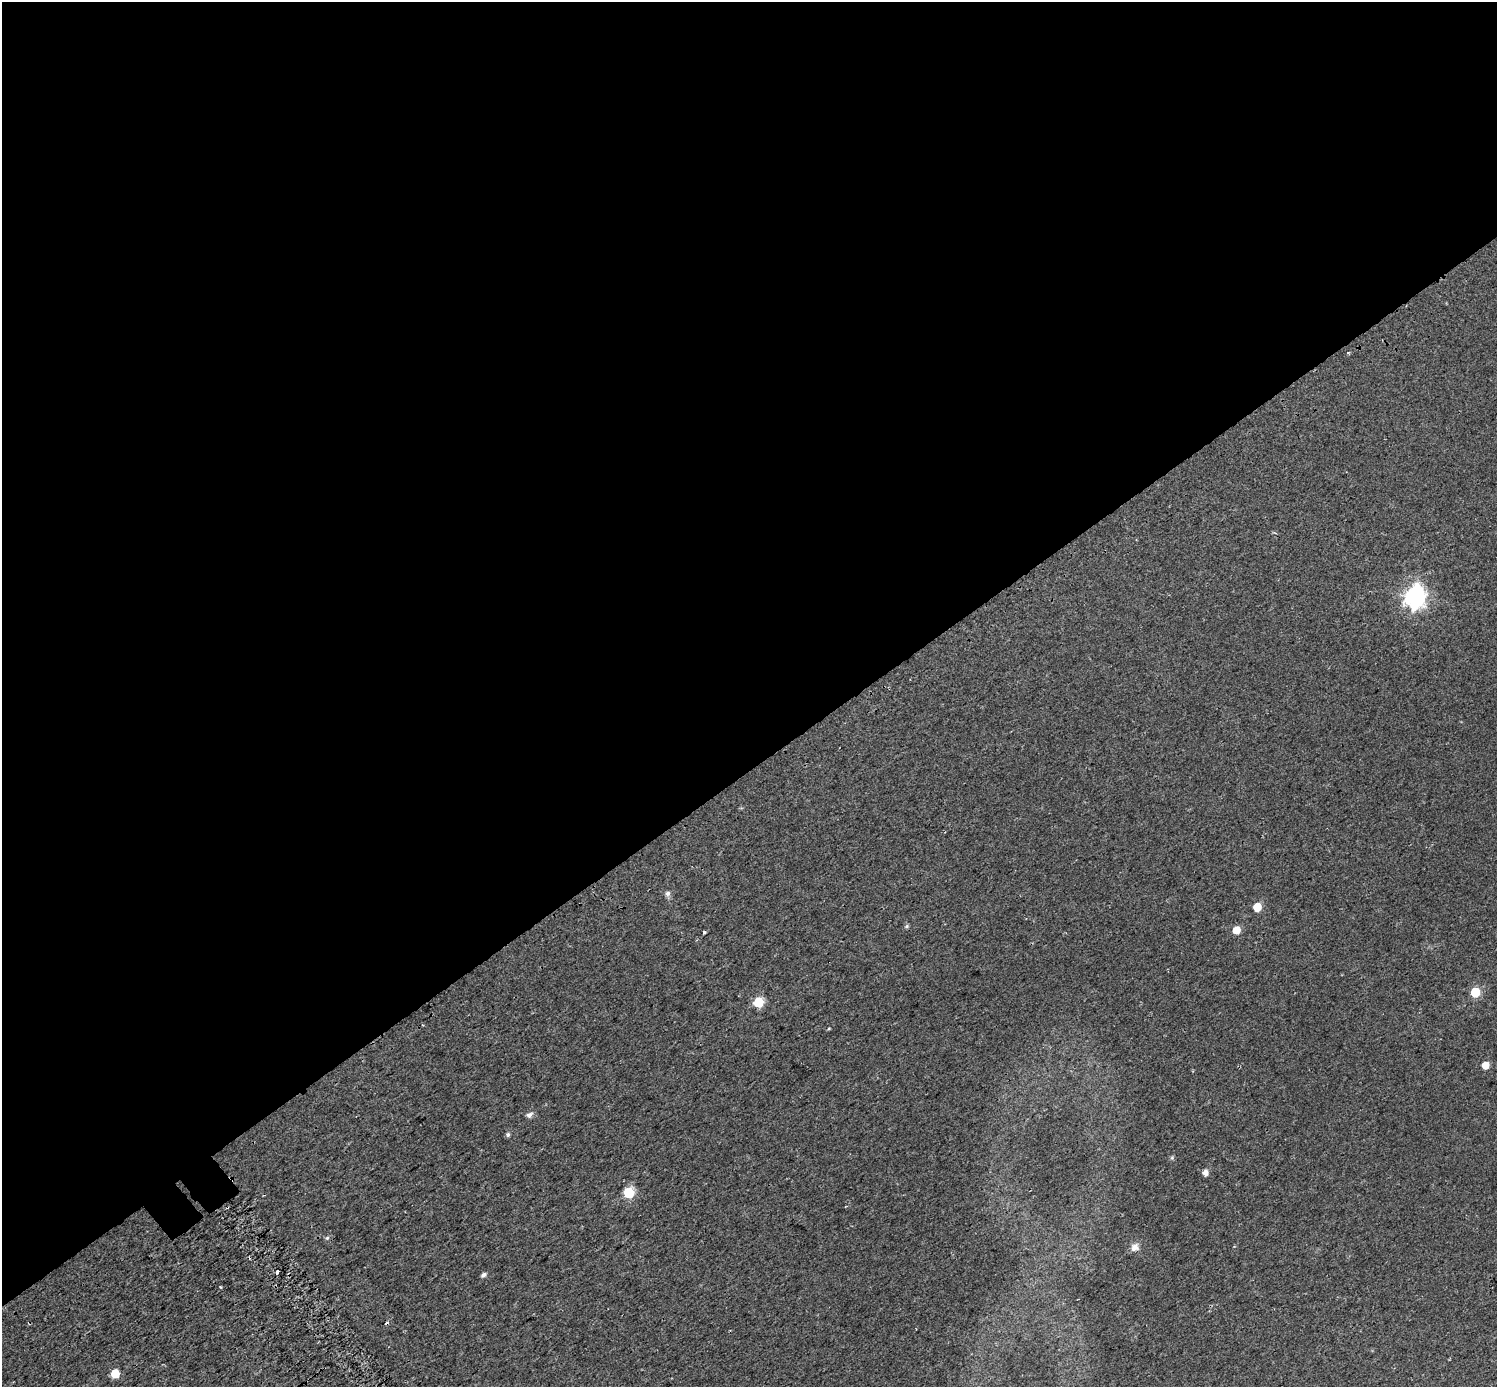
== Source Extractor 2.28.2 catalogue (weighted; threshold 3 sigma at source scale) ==
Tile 2 of 4 x 4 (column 2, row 1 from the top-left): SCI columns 1556-3050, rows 4379-5763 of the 6105 x 6047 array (HDU 1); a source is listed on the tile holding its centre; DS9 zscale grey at full resolution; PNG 1499 x 1389 px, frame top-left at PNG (2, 2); no overlay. Shown black and unused: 56% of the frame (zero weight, under 2 of 3 exposures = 4% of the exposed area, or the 3 px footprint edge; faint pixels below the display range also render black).
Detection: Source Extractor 2.28.2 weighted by HDU 2 'WHT'; one run over the whole footprint, this tile lists its part. Background 0.0303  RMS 0.01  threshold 0.047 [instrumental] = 3 sigma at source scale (4.5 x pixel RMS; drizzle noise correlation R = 1.50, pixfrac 1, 0.0396/0.0396 arcsec/px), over >= 5 px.
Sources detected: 23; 2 cosmic-ray / hot-pixel residue — not listed; the other 21 listed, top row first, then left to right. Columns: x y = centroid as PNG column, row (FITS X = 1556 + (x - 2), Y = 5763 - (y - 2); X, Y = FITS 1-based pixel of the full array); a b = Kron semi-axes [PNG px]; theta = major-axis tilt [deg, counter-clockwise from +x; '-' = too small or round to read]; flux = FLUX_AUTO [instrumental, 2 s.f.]
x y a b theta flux
1415 597 9 8 - 550
668 893 7 6 - 3.3
1257 907 5 5 - 23
906 926 6 5 - 1.6
1236 930 6 5 - 15
704 932 3 3 - 2.2
1475 992 6 6 - 45
759 1002 6 6 - 54
829 1028 4 3 - 0.84
1485 1065 5 5 - 11
529 1115 7 5 26 4.3
508 1135 5 5 - 2.1
1172 1158 6 5 - 1.5
1206 1172 5 5 - 6.6
629 1193 6 6 - 62
327 1238 5 5 - 1.9
1135 1247 12 10 30 6.4
277 1272 4 3 - 9.5
484 1275 6 4 33 3
220 1287 3 3 - 0.99
115 1374 6 5 - 28